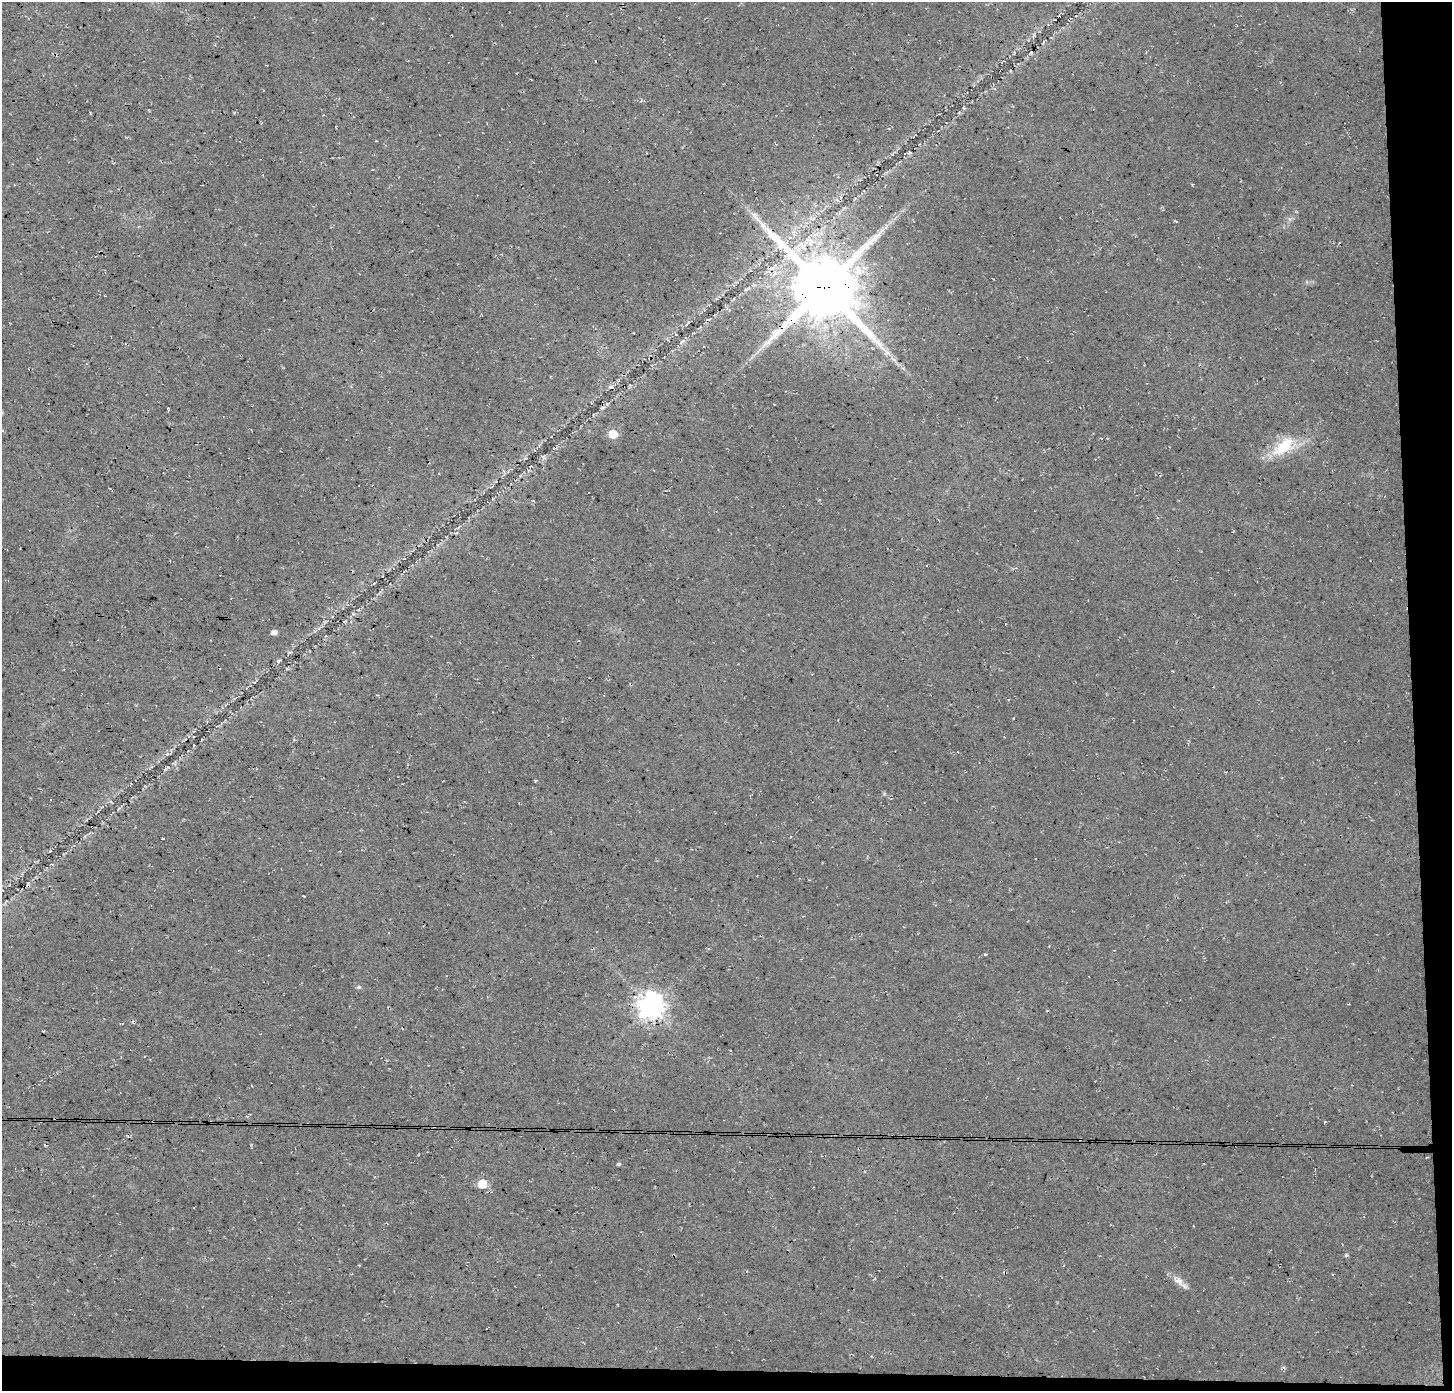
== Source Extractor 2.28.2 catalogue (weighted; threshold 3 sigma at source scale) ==
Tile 9 of 3 x 3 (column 3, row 3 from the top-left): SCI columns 2942-4391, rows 1-1389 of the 4431 x 4174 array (HDU 1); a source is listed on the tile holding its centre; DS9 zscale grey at full resolution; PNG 1454 x 1393 px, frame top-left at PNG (2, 2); no overlay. Shown black and unused: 4% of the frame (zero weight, under 3 of 4 exposures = <1% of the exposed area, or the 3 px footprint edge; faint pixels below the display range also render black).
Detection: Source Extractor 2.28.2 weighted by HDU 2 'WHT'; one run over the whole footprint, this tile lists its part. Background 0.035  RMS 0.0063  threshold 0.0284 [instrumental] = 3 sigma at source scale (4.5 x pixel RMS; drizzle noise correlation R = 1.50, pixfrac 1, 0.0396/0.0396 arcsec/px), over >= 5 px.
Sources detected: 22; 5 cosmic-ray / hot-pixel residue — not listed; the other 17 listed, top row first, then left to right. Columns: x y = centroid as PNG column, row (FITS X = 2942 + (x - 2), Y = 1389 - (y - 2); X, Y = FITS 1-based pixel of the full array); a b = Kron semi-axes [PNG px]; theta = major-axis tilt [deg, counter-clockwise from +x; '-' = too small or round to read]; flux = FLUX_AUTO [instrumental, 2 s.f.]
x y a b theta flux
824 287 22 20 -39 5000
683 341 9 4 36 1.6
887 352 10 5 -31 3.2
168 408 3 2 - 0.53
602 408 7 4 26 1.3
613 434 6 5 - 19
1284 446 35 17 38 23
274 632 5 5 - 2.6
194 745 3 2 - 0.44
304 896 2 2 - 0.53
985 954 4 3 - 0.7
359 987 6 5 - 1.1
651 1006 9 8 - 630
619 1164 5 4 - 0.96
482 1184 6 5 - 21
1346 1255 5 5 - 0.86
1178 1281 20 9 -38 5.3
Overlapping masked pixels (flux is a lower limit): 2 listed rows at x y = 824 287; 482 1184